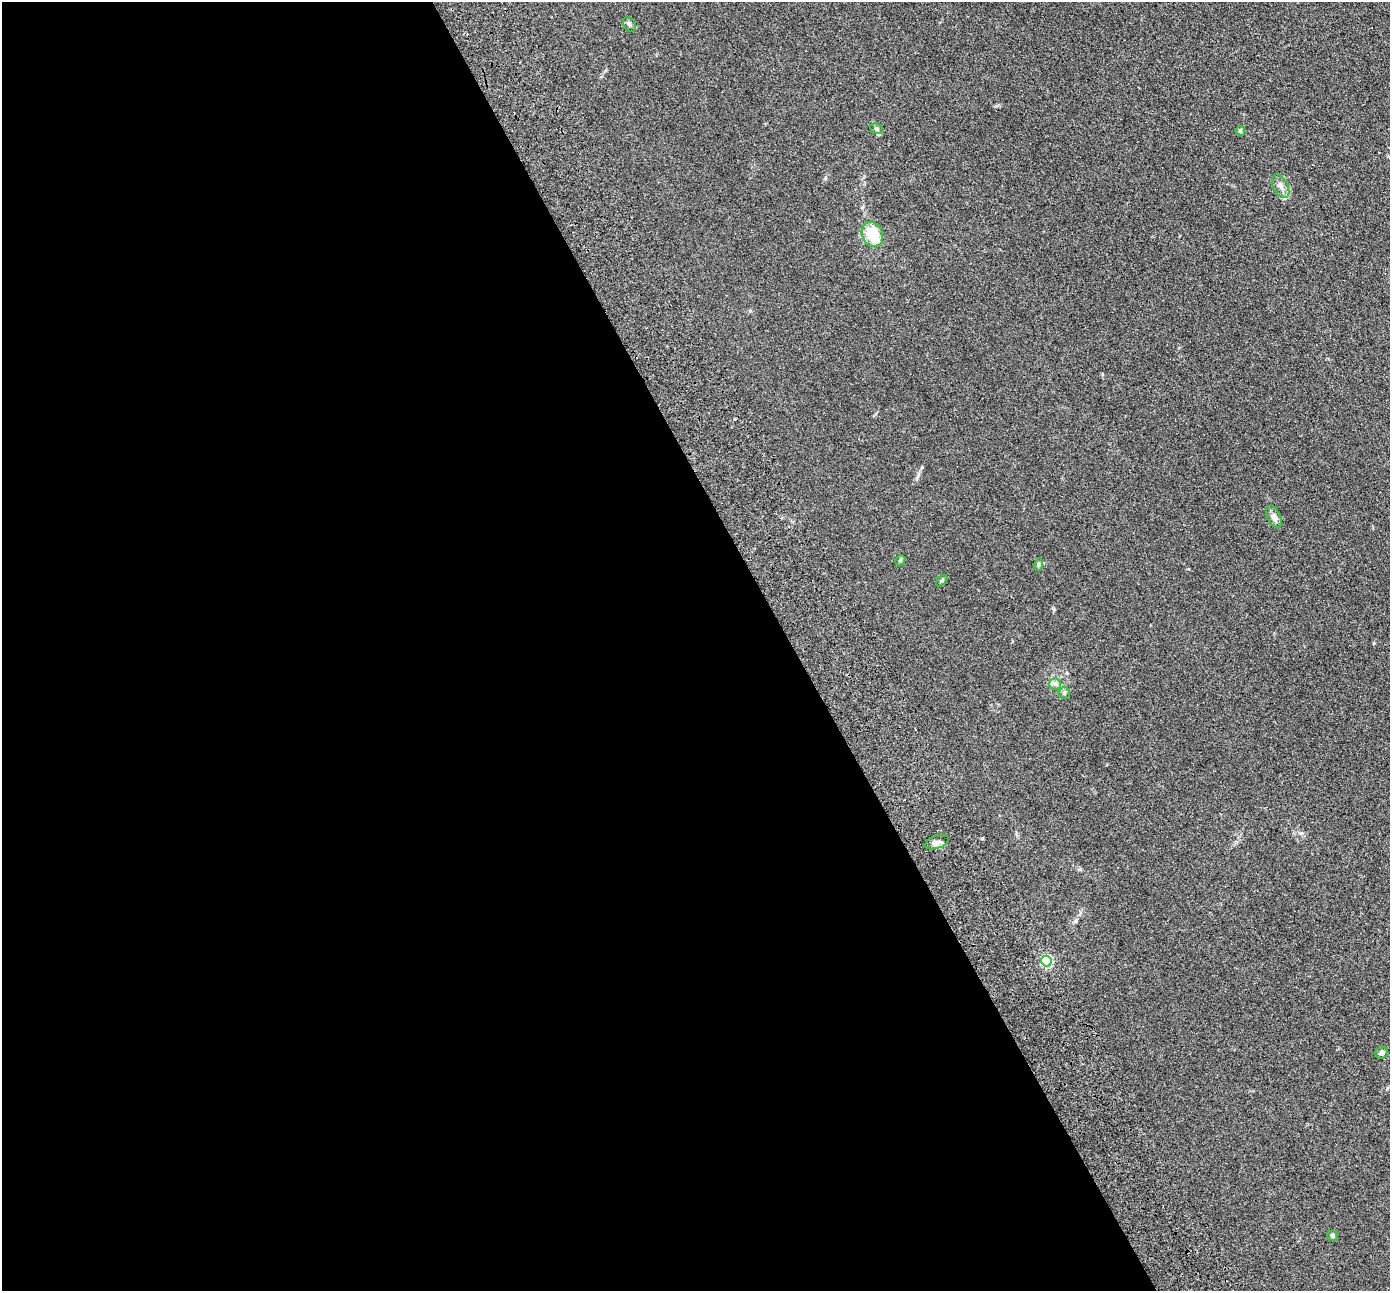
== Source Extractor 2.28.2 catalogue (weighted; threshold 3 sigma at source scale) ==
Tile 9 of 4 x 4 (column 1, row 3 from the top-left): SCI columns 200-1587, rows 1764-3052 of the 5945 x 5933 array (HDU 1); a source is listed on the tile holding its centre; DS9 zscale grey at full resolution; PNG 1392 x 1293 px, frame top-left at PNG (2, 2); each listed source drawn as its Kron ellipse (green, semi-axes under 4 px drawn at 4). Shown black and unused: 57% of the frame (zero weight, under 3 of 4 exposures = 11% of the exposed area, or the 3 px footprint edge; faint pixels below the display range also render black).
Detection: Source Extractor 2.28.2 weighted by HDU 2 'WHT'; one run over the whole footprint, this tile lists its part. Background 0.106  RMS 0.0067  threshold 0.03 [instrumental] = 3 sigma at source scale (4.5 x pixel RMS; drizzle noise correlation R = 1.50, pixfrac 1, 0.05/0.05 arcsec/px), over >= 5 px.
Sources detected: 15; all 15 listed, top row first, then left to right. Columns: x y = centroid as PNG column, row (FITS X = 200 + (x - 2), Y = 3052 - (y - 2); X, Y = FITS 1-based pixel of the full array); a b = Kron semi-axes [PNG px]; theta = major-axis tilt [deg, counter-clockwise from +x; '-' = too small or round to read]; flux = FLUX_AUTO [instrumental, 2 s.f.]
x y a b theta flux
629 24 8 6 -58 1.6
876 129 6 5 - 1.2
1240 131 5 4 - 1.2
1281 186 12 7 -62 3.4
872 234 13 10 -65 18
1274 517 11 6 -63 3.6
900 560 6 4 46 0.79
1038 565 6 4 72 0.87
942 581 7 4 46 0.91
1055 684 6 6 - 1.5
1064 693 6 5 - 1.1
937 842 13 6 19 2.6
1046 961 5 5 - 67
1382 1053 7 5 24 1.9
1332 1236 5 5 - 1.2